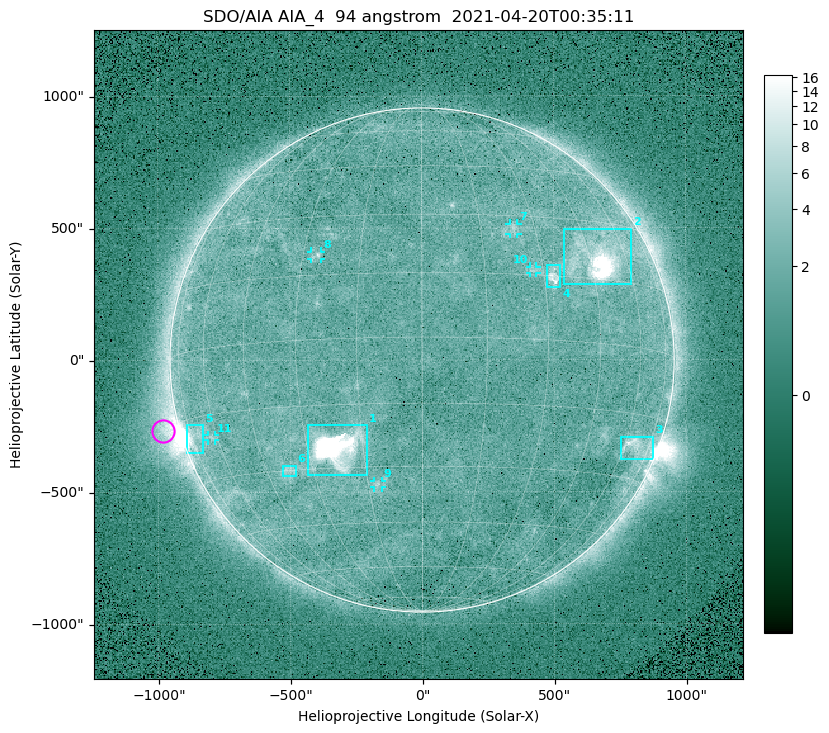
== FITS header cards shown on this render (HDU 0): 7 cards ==
TELESCOP= 'SDO/AIA '
INSTRUME= 'AIA_4   '
WAVELNTH=                   94
WAVEUNIT= 'angstrom'
DATE-OBS= '2021-04-20T00:35:11.12'
CTYPE1  = 'HPLN-TAN'
CTYPE2  = 'HPLT-TAN'

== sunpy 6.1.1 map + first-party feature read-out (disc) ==
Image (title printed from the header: SDO/AIA AIA_4  94 angstrom  2021-04-20T00:35:11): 512 x 512 px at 4.8 arcsec/px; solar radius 955 arcsec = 199 px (full disc in frame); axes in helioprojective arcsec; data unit not stated in the header (colour bar unlabelled)
Orientation: roll -0.138 deg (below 1 deg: not rotated)
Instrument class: DISC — disc imager (sunpy class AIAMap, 94 A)
Bright regions (active regions / flare kernels): reference = the median radial profile (limb darkening/brightening removed); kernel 5 px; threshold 5 sigma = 2.41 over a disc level ~1.71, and >= 1.15x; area >= 9 px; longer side >= 5 px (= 24 arcsec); searched inside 0.97 R_sun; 11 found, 11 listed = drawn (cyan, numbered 1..; 5 of them under ~33 arcsec drawn as corner ticks so the feature stays visible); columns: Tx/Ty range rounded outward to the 10 arcsec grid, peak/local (2 s.f.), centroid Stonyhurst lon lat
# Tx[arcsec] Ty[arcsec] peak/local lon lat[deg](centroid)
1 -430..-210 -440..-240 357 -22 -25
2 540..800 280..500 31 +48 +20
3 750..880 -380..-290 4.6 +67 -22
4 470..530 270..360 5.5 +33 +15
5 -900..-830 -350..-240 7.4 -72 -19
6 -530..-480 -440..-400 3.1 -37 -30
7 330..370 470..520 3.1 +24 +26
8 -420..-380 380..410 3.1 -26 +20
9 -180..-150 -480..-450 3 -12 -34
10 410..440 330..360 2.7 +27 +16
11 -810..-780 -300..-280 2.5 -63 -20
Off-limb structures (1.02-1.3 R_sun): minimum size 50 px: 6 found; the strongest spans PA ~90..115 deg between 1.02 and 1.2 R_sun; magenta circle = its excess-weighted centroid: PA ~105 deg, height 1.06 R_sun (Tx ~-980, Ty ~-270 arcsec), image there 5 x the reference